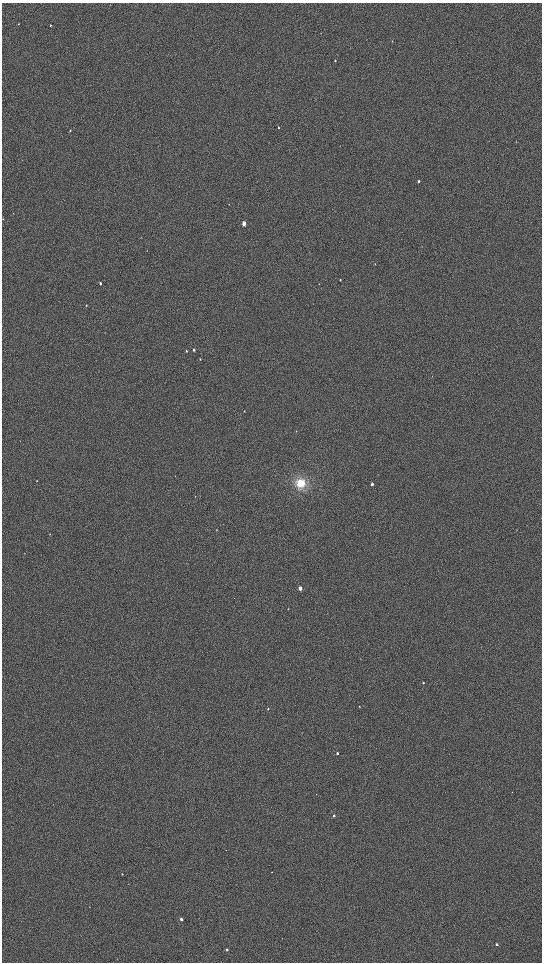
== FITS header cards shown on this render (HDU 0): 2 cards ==
NAXIS1  =                 1080 / length of data axis 1
NAXIS2  =                 1920 / length of data axis 2

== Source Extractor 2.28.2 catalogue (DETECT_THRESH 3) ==
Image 1080 x 1920 px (HDU 0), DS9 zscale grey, zoomed out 1/2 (1 PNG px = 2 x 2 image px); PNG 544 x 964 px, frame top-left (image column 1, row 1919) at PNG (2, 3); no overlay
Background 904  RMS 120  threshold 367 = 3 sigma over >= 5 px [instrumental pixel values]
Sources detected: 28; all 28 listed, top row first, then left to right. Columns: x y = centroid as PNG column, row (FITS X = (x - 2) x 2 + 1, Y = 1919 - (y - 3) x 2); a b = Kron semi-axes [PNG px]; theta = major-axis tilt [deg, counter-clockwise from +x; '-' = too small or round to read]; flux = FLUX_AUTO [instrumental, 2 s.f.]
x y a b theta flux
18 24 2 2 - 10000
50 25 2 2 - 18000
335 60 3 2 - 17000
278 128 3 2 - 15000
70 131 3 2 - 15000
419 181 3 2 - 29000
244 223 3 2 - 180000
340 280 3 2 - 11000
100 283 3 2 - 31000
86 305 3 2 - 11000
194 350 3 3 - 29000
186 351 3 2 - 17000
200 359 3 2 - 8700
37 481 3 2 - 7600
301 483 11 10 - 400000
372 484 3 2 - 44000
50 534 3 2 - 7800
300 588 3 2 - 170000
423 683 3 2 - 20000
359 706 3 2 - 11000
268 709 2 2 - 20000
337 753 2 2 - 48000
334 816 2 2 - 42000
272 872 2 2 - 7500
122 874 2 2 - 19000
181 919 2 2 - 100000
497 944 2 2 - 44000
227 950 2 2 - 63000